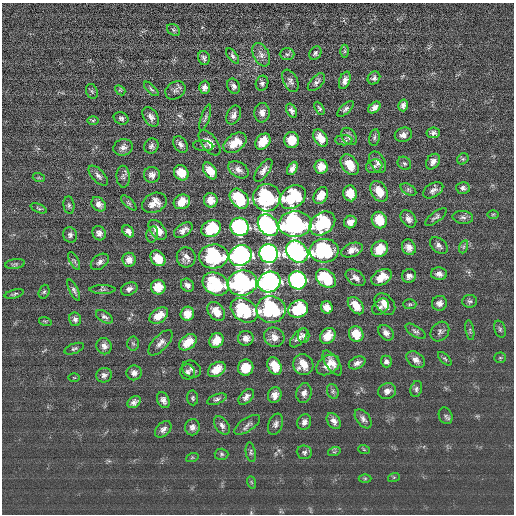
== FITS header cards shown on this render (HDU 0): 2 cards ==
NAXIS1  =                  512 / length of data axis 1
NAXIS2  =                  512 / length of data axis 2

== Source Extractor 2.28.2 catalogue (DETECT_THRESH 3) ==
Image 512 x 512 px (HDU 0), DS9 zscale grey, 1 PNG px = 1 image px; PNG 516 x 516 px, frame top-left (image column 1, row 512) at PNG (2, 3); each listed source drawn as its Kron ellipse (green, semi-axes under 4 px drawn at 4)
Background -0.267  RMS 15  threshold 45.6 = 3 sigma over >= 5 px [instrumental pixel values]
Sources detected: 201; all 201 listed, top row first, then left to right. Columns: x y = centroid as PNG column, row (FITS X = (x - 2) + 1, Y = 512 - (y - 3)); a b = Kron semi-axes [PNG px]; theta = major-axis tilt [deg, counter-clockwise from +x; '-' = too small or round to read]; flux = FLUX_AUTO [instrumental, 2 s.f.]
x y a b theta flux
173 30 7 5 -36 2000
345 51 6 4 90 1600
315 53 7 5 55 2400
287 54 7 6 - 2400
261 55 12 8 -64 6000
233 56 9 4 -52 2400
204 58 7 5 -78 2700
374 78 7 6 - 3000
345 80 9 5 71 5200
290 81 12 7 -64 3800
316 82 11 6 47 3700
262 83 7 6 - 2900
233 86 8 6 -66 3500
204 87 6 5 - 4200
151 89 9 4 -44 2200
120 90 6 4 -42 1400
175 90 11 8 36 3900
92 91 8 5 -67 1900
403 105 6 4 77 3600
374 107 7 4 43 5000
319 108 7 4 -59 1700
346 109 10 5 43 2900
292 111 7 5 -60 3400
262 113 10 7 85 6400
234 115 10 6 64 4900
151 117 11 7 -56 4900
121 118 7 6 - 2800
205 118 14 3 72 2400
93 120 6 4 1 1400
433 133 7 5 8 3000
403 135 9 7 21 5400
349 136 9 6 -55 4200
374 137 8 5 80 2500
320 138 9 6 -57 12000
292 140 8 7 - 18000
344 140 8 5 0 2200
263 142 9 6 52 17000
209 143 15 7 -52 9900
235 143 13 8 36 16000
181 145 9 6 -55 4200
151 146 8 7 - 3200
203 146 10 5 -7 2500
123 147 10 8 17 4800
463 159 6 5 - 1700
378 162 11 7 -61 5400
433 162 8 6 54 5000
404 163 7 6 - 2300
350 165 11 7 -55 18000
374 166 8 6 16 3200
321 167 7 6 - 13000
292 168 7 4 62 4800
238 170 11 7 -33 5700
263 170 13 6 55 5600
210 171 9 6 -57 13000
181 173 8 7 - 16000
152 175 8 8 - 4800
98 176 12 6 -46 3900
123 177 11 6 -85 3300
39 178 6 4 -18 1200
463 188 7 6 - 2800
408 190 8 5 -31 2300
433 190 11 7 31 4300
379 191 11 7 -60 15000
350 193 8 7 - 15000
321 195 9 6 58 13000
293 197 14 10 34 77000
267 198 14 13 - 110000
239 199 11 8 -49 64000
211 200 7 7 - 11000
182 202 8 7 - 13000
129 203 10 4 -44 2200
154 203 13 9 26 11000
99 204 8 6 -46 5000
69 205 9 5 -83 2400
39 208 8 4 -23 1600
493 214 6 4 1 1300
436 217 13 5 38 2900
463 217 10 6 -7 3400
408 219 9 6 -52 5000
379 220 8 7 - 21000
350 222 6 6 - 7000
295 224 16 13 4 310000
322 224 14 10 37 79000
268 225 12 9 -52 470000
240 227 9 9 - 320000
211 229 10 8 29 64000
158 230 12 7 -50 13000
183 230 10 6 34 5800
128 231 7 5 -46 4700
99 233 7 6 - 4800
152 234 8 5 76 2400
70 235 8 7 - 3200
439 245 10 7 -41 3800
409 247 8 6 -63 6600
463 247 7 4 71 1900
380 249 9 7 44 18000
352 250 11 6 19 7000
324 251 14 11 3 120000
297 252 12 9 -42 470000
269 254 9 9 - 680000
240 255 12 10 31 470000
214 256 15 12 4 110000
186 257 10 9 - 6800
158 258 8 6 -51 17000
129 260 7 6 - 6400
74 261 10 4 -62 2100
100 262 10 6 38 4300
15 264 10 5 9 2000
439 274 8 6 -3 4800
409 276 7 6 - 4700
381 277 11 7 30 14000
326 278 11 8 -40 63000
356 278 11 7 -33 5500
298 280 9 8 - 320000
269 282 11 10 - 470000
242 283 15 12 9 300000
216 284 14 11 -29 78000
187 285 7 6 - 4700
158 287 7 7 - 18000
129 289 8 6 26 4300
74 290 11 4 -63 3000
102 290 13 4 0 2400
44 292 7 5 72 1900
14 294 10 4 15 1900
470 301 7 6 - 2400
439 303 7 7 - 4800
385 304 12 8 -48 10000
410 304 7 5 -1 1700
356 306 10 6 -50 14000
327 307 6 5 - 8200
380 307 9 7 44 3500
271 309 15 13 -2 110000
298 309 10 8 26 66000
244 310 15 11 -37 78000
216 311 10 7 -51 12000
187 314 7 6 - 13000
159 316 10 7 35 14000
104 317 9 5 -32 2900
75 319 7 6 - 3300
45 321 6 4 -18 1200
500 329 9 5 -71 2200
470 330 10 3 -80 1600
416 331 12 5 -32 2800
440 332 10 8 52 3700
386 333 9 6 -48 5100
356 334 8 7 - 18000
304 336 7 6 - 2600
328 336 9 7 47 15000
274 337 10 9 - 7400
246 338 7 7 - 5700
299 338 11 6 50 5800
216 340 8 6 54 13000
188 342 10 6 39 16000
133 343 7 6 - 2000
160 343 16 7 47 5800
104 346 8 7 - 4900
74 349 10 5 20 2200
500 358 5 5 - 1500
445 359 8 4 -44 1600
416 360 10 7 -36 5300
386 362 6 5 - 3100
332 363 14 6 -56 8200
357 363 9 6 26 5200
303 365 11 10 - 16000
328 365 12 9 34 8800
275 366 9 6 -62 19000
246 368 8 7 - 20000
191 369 10 8 -33 3900
217 369 10 6 33 14000
187 372 7 7 - 3300
134 373 7 7 - 4800
104 375 8 7 - 3600
74 378 5 3 - 930
416 389 8 5 74 2500
333 391 7 5 -71 2200
387 391 9 7 25 5000
304 393 10 7 79 5100
275 395 8 6 69 6600
246 397 9 6 47 4700
193 398 7 5 -82 1900
217 399 10 5 20 2600
163 400 8 6 -65 4300
134 402 7 5 38 4000
446 416 8 6 -68 2500
363 419 11 6 -53 4000
334 421 9 6 -56 5000
304 422 8 6 69 4600
275 424 11 7 70 4200
222 425 10 6 -55 4100
247 425 15 6 34 4100
192 427 8 7 - 4500
163 429 10 6 46 4100
364 450 6 3 -20 1000
251 452 10 5 -80 2400
304 452 7 6 - 2800
334 452 6 4 17 1500
222 454 7 5 -2 2100
192 458 6 4 19 1300
394 477 6 4 18 1300
365 478 6 4 0 1500
251 482 6 4 -71 1100